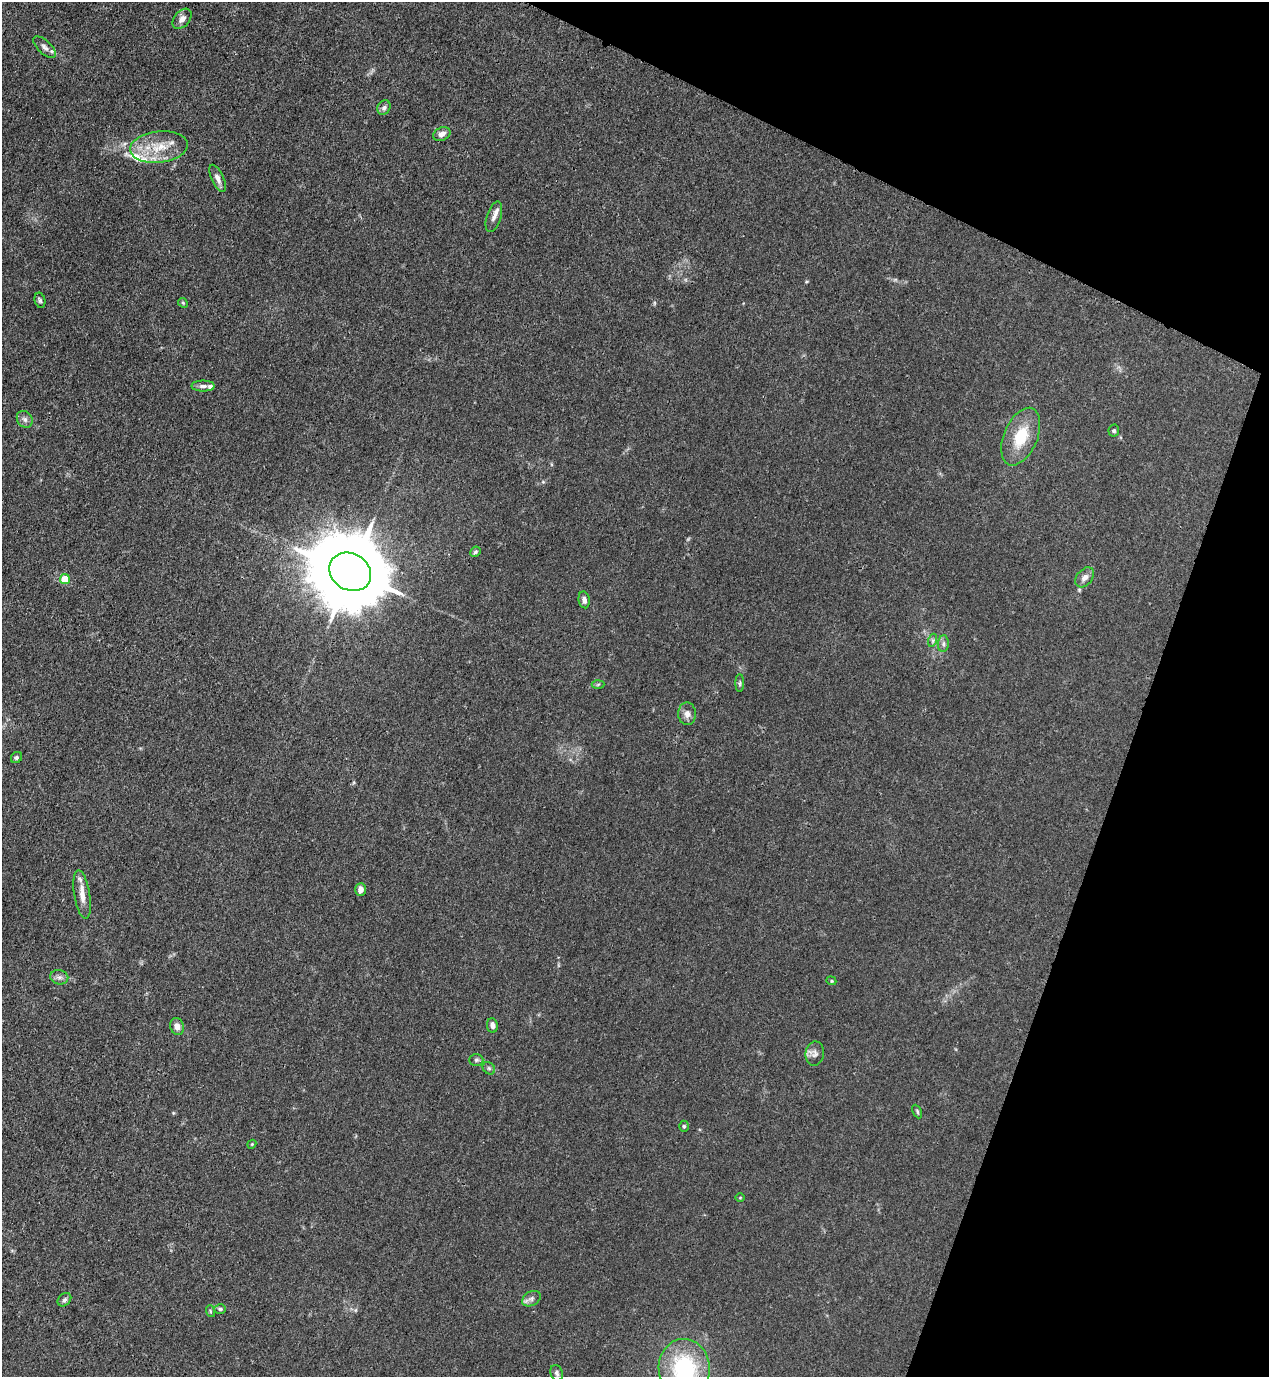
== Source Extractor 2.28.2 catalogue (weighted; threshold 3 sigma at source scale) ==
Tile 8 of 4 x 4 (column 4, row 2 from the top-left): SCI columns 4023-5289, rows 2794-4168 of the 5645 x 5584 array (HDU 1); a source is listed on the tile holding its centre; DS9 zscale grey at full resolution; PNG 1271 x 1379 px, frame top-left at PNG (2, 2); each listed source drawn as its Kron ellipse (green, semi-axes under 4 px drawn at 4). Shown black and unused: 19% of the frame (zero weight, under 3 of 4 exposures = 7% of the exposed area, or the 3 px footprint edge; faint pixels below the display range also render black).
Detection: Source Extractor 2.28.2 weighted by HDU 2 'WHT'; one run over the whole footprint, this tile lists its part. Background 0.0179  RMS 0.0025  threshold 0.0113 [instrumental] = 3 sigma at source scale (4.5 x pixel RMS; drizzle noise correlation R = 1.50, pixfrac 1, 0.05/0.05 arcsec/px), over >= 5 px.
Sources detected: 46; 3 inside a brighter listed object's ellipse — not listed separately; the other 43 listed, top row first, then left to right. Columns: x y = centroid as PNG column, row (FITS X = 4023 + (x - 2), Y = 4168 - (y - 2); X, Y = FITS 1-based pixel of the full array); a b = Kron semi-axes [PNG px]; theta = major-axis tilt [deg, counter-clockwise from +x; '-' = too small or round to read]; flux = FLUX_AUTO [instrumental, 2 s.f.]
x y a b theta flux
182 19 12 7 48 1.4
45 47 14 6 -43 1.2
384 108 7 6 - 0.78
442 134 9 6 23 1.3
159 147 29 15 6 7.3
218 178 14 6 -66 1.3
494 217 16 7 72 1.3
40 300 8 5 -77 0.53
183 303 5 4 - 0.29
203 386 11 5 0 0.88
25 419 9 7 -54 0.9
1114 431 6 5 - 0.41
1021 437 30 16 67 8.2
475 552 5 4 - 0.42
350 572 22 18 -31 3100
1085 577 11 7 49 1.3
65 579 5 4 - 6.8
584 600 8 5 -79 0.96
933 640 7 4 72 0.45
943 644 8 5 85 0.68
740 683 9 4 90 0.41
598 684 6 4 3 0.37
687 714 11 9 -90 1.3
16 758 6 5 - 0.51
360 889 6 5 - 1.5
82 894 24 8 -81 2.6
59 977 9 7 -10 0.91
831 981 5 4 - 0.3
492 1025 7 5 -83 1
177 1026 9 6 -71 1.5
815 1054 12 9 82 1.3
476 1060 7 6 - 0.52
489 1068 7 5 -44 0.48
917 1111 7 4 -64 0.34
684 1126 5 4 - 0.33
252 1144 4 3 - 0.23
740 1198 4 3 - 0.2
531 1299 10 7 31 0.96
64 1300 8 5 44 0.61
220 1309 6 5 - 0.42
210 1311 6 3 -71 0.29
684 1368 29 25 -88 22
557 1373 8 6 -71 0.6
Isophote crosses this tile's border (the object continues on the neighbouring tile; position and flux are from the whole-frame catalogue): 1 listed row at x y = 684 1368